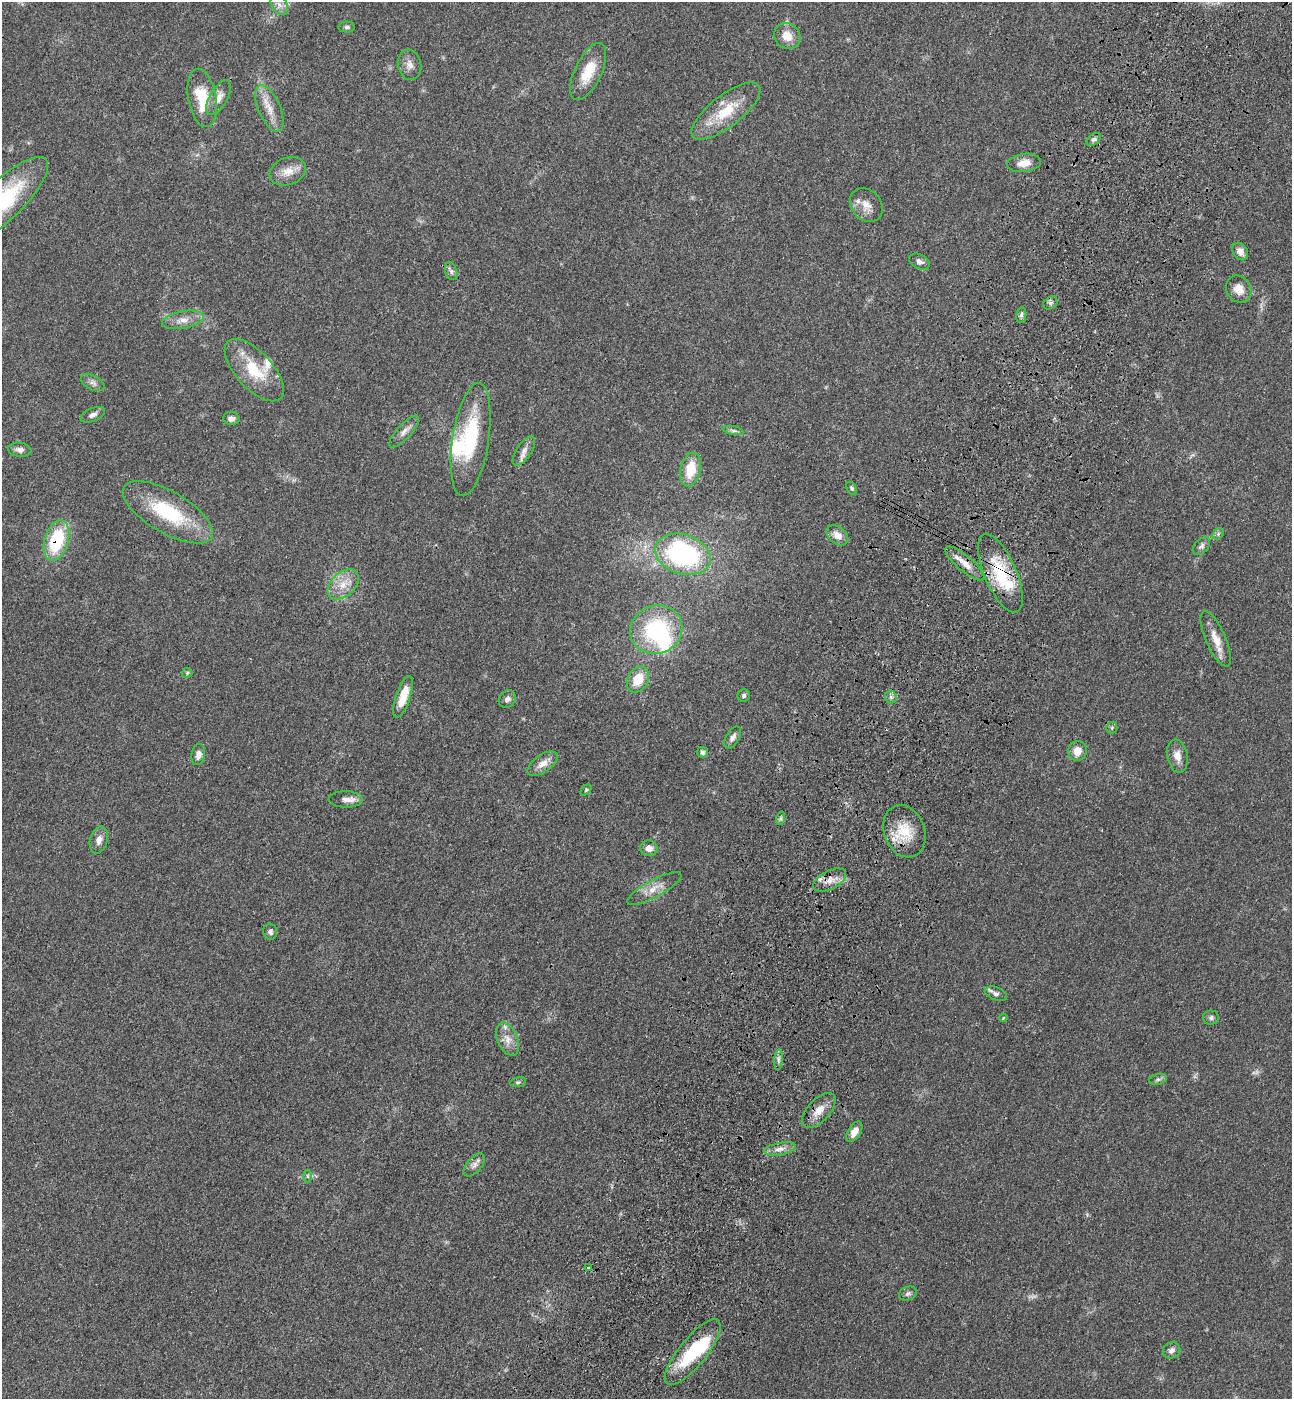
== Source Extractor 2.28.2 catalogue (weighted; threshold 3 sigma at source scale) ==
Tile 10 of 4 x 4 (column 2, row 3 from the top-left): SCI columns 1666-2955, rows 1455-2851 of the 5774 x 5700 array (HDU 1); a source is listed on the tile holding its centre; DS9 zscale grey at full resolution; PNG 1294 x 1401 px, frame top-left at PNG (2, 2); each listed source drawn as its Kron ellipse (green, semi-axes under 4 px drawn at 4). Shown black and unused: <1% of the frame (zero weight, under 3 of 4 exposures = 6% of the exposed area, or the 3 px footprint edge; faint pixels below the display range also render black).
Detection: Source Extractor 2.28.2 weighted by HDU 2 'WHT'; one run over the whole footprint, this tile lists its part. Background 0.0713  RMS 0.0055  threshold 0.0245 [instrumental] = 3 sigma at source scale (4.5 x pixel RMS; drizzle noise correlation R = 1.50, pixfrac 1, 0.05/0.05 arcsec/px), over >= 5 px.
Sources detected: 89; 2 too faint to see at this stretch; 2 inside a brighter object's white glare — neither listed nor drawn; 4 inside a brighter listed object's ellipse — not listed separately; the other 81 listed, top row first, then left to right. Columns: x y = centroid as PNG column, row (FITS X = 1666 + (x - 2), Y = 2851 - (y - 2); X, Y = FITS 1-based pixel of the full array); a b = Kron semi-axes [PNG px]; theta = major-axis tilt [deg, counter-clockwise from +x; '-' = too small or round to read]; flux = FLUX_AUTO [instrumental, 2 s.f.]
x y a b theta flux
279 5 11 7 -56 2.9
347 27 8 5 1 1.2
787 36 14 12 -43 7.3
410 65 15 11 -76 4.2
588 72 31 13 65 15
202 98 29 14 -79 20
219 98 19 9 61 5.2
269 109 25 11 -67 8.1
726 111 42 15 38 21
1094 139 8 5 40 1.3
1024 163 17 9 7 6.1
288 171 19 13 20 7.1
2 201 61 19 43 58
866 205 18 14 -48 6.4
1240 251 9 7 -54 3.4
919 262 11 7 -27 2
451 271 9 6 -72 1.6
1239 289 14 12 -56 6.1
1050 303 8 6 37 1.4
1021 315 8 5 79 1.4
183 320 21 8 10 5.5
254 370 39 18 -47 22
93 383 13 7 -26 2.4
93 415 13 6 23 2.4
231 419 8 6 -3 2.1
404 431 20 7 47 3.6
733 431 10 4 -11 1.5
471 439 57 18 81 39
20 450 12 7 -8 2.4
524 451 17 7 57 3.7
691 469 17 10 77 14
852 488 7 4 -60 0.99
168 512 51 20 -30 38
1218 534 6 5 - 1.1
837 535 12 8 -39 4.5
57 540 21 12 73 34
1201 546 10 6 46 1.9
683 554 28 19 -18 88
965 563 24 7 -40 6.4
1000 573 42 16 -66 32
343 584 18 11 42 8.5
656 630 26 24 23 51
1216 639 30 10 -67 7.9
187 673 5 5 - 0.77
638 679 14 10 59 12
744 695 6 6 - 1.2
403 697 22 7 71 10
891 697 6 6 - 1.4
507 699 9 8 - 2.1
1112 728 6 5 - 0.77
733 737 12 6 58 2.6
1077 751 10 9 - 6
702 752 6 5 - 2
198 755 10 6 81 3.1
1177 756 17 10 -80 4.9
543 764 17 8 35 4.8
586 790 6 4 46 0.75
346 799 17 8 -1 3.5
781 818 7 4 72 0.96
904 831 27 20 -69 16
99 840 14 8 74 3.8
649 848 9 7 -10 3.3
830 880 18 9 27 5.6
654 888 30 8 28 7.1
270 932 8 7 - 1.8
996 994 11 6 -20 2
1003 1018 4 3 - 0.46
1211 1018 8 7 - 1.5
507 1039 17 10 -68 5.4
778 1060 10 4 85 1.5
1158 1079 9 5 13 1.4
518 1082 8 5 8 1
819 1110 21 11 47 7.1
854 1132 11 6 58 5
780 1149 16 6 10 3.6
474 1165 14 7 49 2.8
307 1176 6 4 -90 0.79
588 1268 3 3 - 1.8
908 1294 9 6 23 1.7
1172 1350 9 7 29 2.5
693 1352 41 13 51 34
Overlapping masked pixels (flux is a lower limit): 6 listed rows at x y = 57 540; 965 563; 1000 573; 830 880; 819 1110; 693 1352
Isophote crosses this tile's border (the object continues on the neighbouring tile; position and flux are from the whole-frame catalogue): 1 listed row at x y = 2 201